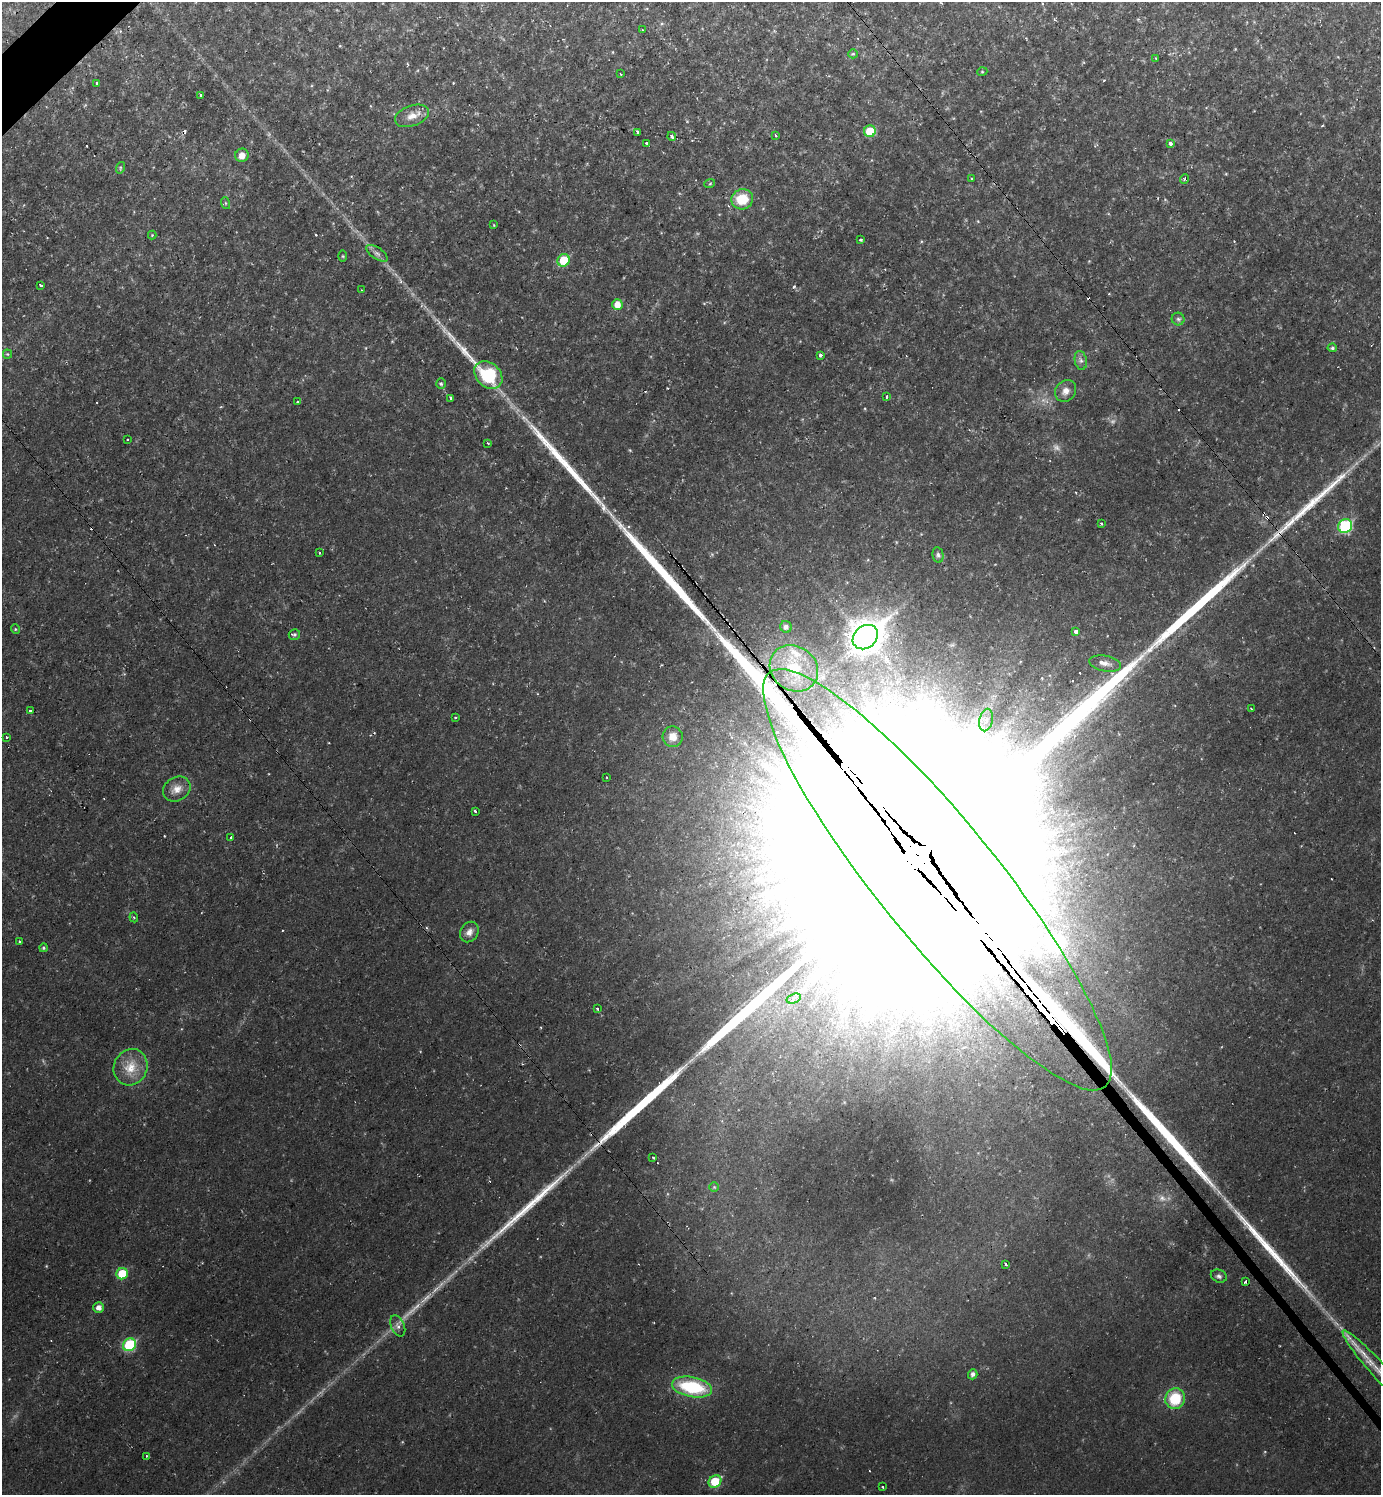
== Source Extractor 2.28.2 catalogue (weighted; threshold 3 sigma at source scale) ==
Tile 11 of 4 x 4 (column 3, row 3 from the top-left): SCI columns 2916-4294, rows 1494-2986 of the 5971 x 5973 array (HDU 1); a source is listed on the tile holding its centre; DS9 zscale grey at full resolution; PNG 1383 x 1497 px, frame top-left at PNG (2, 2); each listed source drawn as its Kron ellipse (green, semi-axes under 4 px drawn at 4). Shown black and unused: <1% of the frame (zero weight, under 2 of 3 exposures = <1% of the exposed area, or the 3 px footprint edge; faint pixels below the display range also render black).
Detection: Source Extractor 2.28.2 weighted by HDU 2 'WHT'; one run over the whole footprint, this tile lists its part. Background 0.0453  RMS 0.0082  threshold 0.037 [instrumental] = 3 sigma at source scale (4.5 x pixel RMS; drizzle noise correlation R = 1.50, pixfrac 1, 0.05/0.05 arcsec/px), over >= 5 px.
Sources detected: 119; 2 too faint to see at this stretch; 15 cosmic-ray / hot-pixel residue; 10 long thin detections or spike segments (spike, bleed or trail) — neither listed nor drawn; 4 inside a brighter listed object's ellipse — not listed separately; the other 88 listed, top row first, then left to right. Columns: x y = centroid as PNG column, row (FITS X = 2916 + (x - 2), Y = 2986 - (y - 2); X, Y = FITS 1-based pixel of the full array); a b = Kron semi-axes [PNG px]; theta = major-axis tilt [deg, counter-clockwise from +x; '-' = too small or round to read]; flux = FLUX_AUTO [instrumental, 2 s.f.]
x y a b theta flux
642 30 3 2 - 1.6
853 54 5 4 - 0.98
1156 58 4 3 - 0.77
982 72 5 3 - 0.75
620 74 3 2 - 0.82
96 83 3 3 - 1.6
201 95 3 3 - 3.4
412 116 18 10 19 8.3
870 131 6 5 - 25
638 132 4 3 - 3.7
776 135 3 2 - 1.2
672 136 4 4 - 2.3
647 143 3 3 - 2.8
1170 143 3 3 - 8
242 155 7 6 - 5.3
120 168 6 3 72 1.1
972 178 3 2 - 1.1
1184 179 5 3 - 0.95
710 183 5 3 - 0.91
742 199 11 10 - 22
225 203 6 4 -70 0.98
494 225 3 2 - 0.49
152 235 4 4 - 0.73
860 240 3 3 - 2
377 253 12 5 -34 3.3
343 256 6 4 -89 0.95
564 260 6 6 - 25
40 285 3 3 - 3.4
362 290 3 2 - 0.68
617 304 5 5 - 8.5
1178 319 6 6 - 2
1332 348 5 4 - 1.5
7 354 4 4 - 0.88
820 355 3 3 - 4.1
1081 360 9 6 -79 2.5
488 375 15 12 -42 44
441 384 5 5 - 1.4
1066 391 11 10 - 5.4
887 396 4 3 - 1.1
451 398 3 3 - 19
297 402 3 3 - 1.9
127 440 3 2 - 1
488 443 3 2 - 0.96
1101 524 3 3 - 1.3
1345 526 7 6 - 71
319 553 3 2 - 0.83
938 555 8 5 -79 2
786 627 6 5 - 3.3
15 629 5 3 - 0.71
1076 632 3 3 - 8.7
294 634 6 5 - 1.6
865 637 14 11 41 1200
1105 663 16 7 -11 5.6
794 668 25 22 -37 61
1251 708 2 2 - 0.78
31 710 3 3 - 5.8
456 717 3 3 - 1.9
986 720 11 6 76 4.7
7 737 3 3 - 2.1
673 737 10 10 - 7
606 777 2 2 - 0.72
177 789 14 11 31 7.7
475 811 3 2 - 1.7
231 837 3 3 - 4.2
937 880 267 60 -51 550000
134 917 5 4 - 1.1
469 932 11 8 56 4.8
19 941 3 3 - 1.3
43 948 4 4 - 1.3
794 998 7 4 20 2.9
597 1009 3 3 - 2.1
131 1067 18 16 64 16
653 1158 3 2 - 1.4
714 1187 4 4 - 0.94
1006 1264 4 3 - 5.1
122 1274 6 5 - 23
1219 1276 8 6 -24 2.2
1245 1282 3 3 - 4.6
99 1307 5 5 - 4.1
398 1326 11 6 -67 3.5
129 1345 7 6 - 53
1378 1370 53 7 -48 20
973 1374 5 4 - 2.6
692 1387 20 10 -11 52
1175 1399 10 9 - 28
147 1456 3 2 - 0.65
715 1481 7 5 38 22
883 1487 3 2 - 1.1
Overlapping masked pixels (flux is a lower limit): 1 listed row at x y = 937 880
Isophote crosses this tile's border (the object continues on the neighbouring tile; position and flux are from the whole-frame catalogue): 1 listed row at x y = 1378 1370